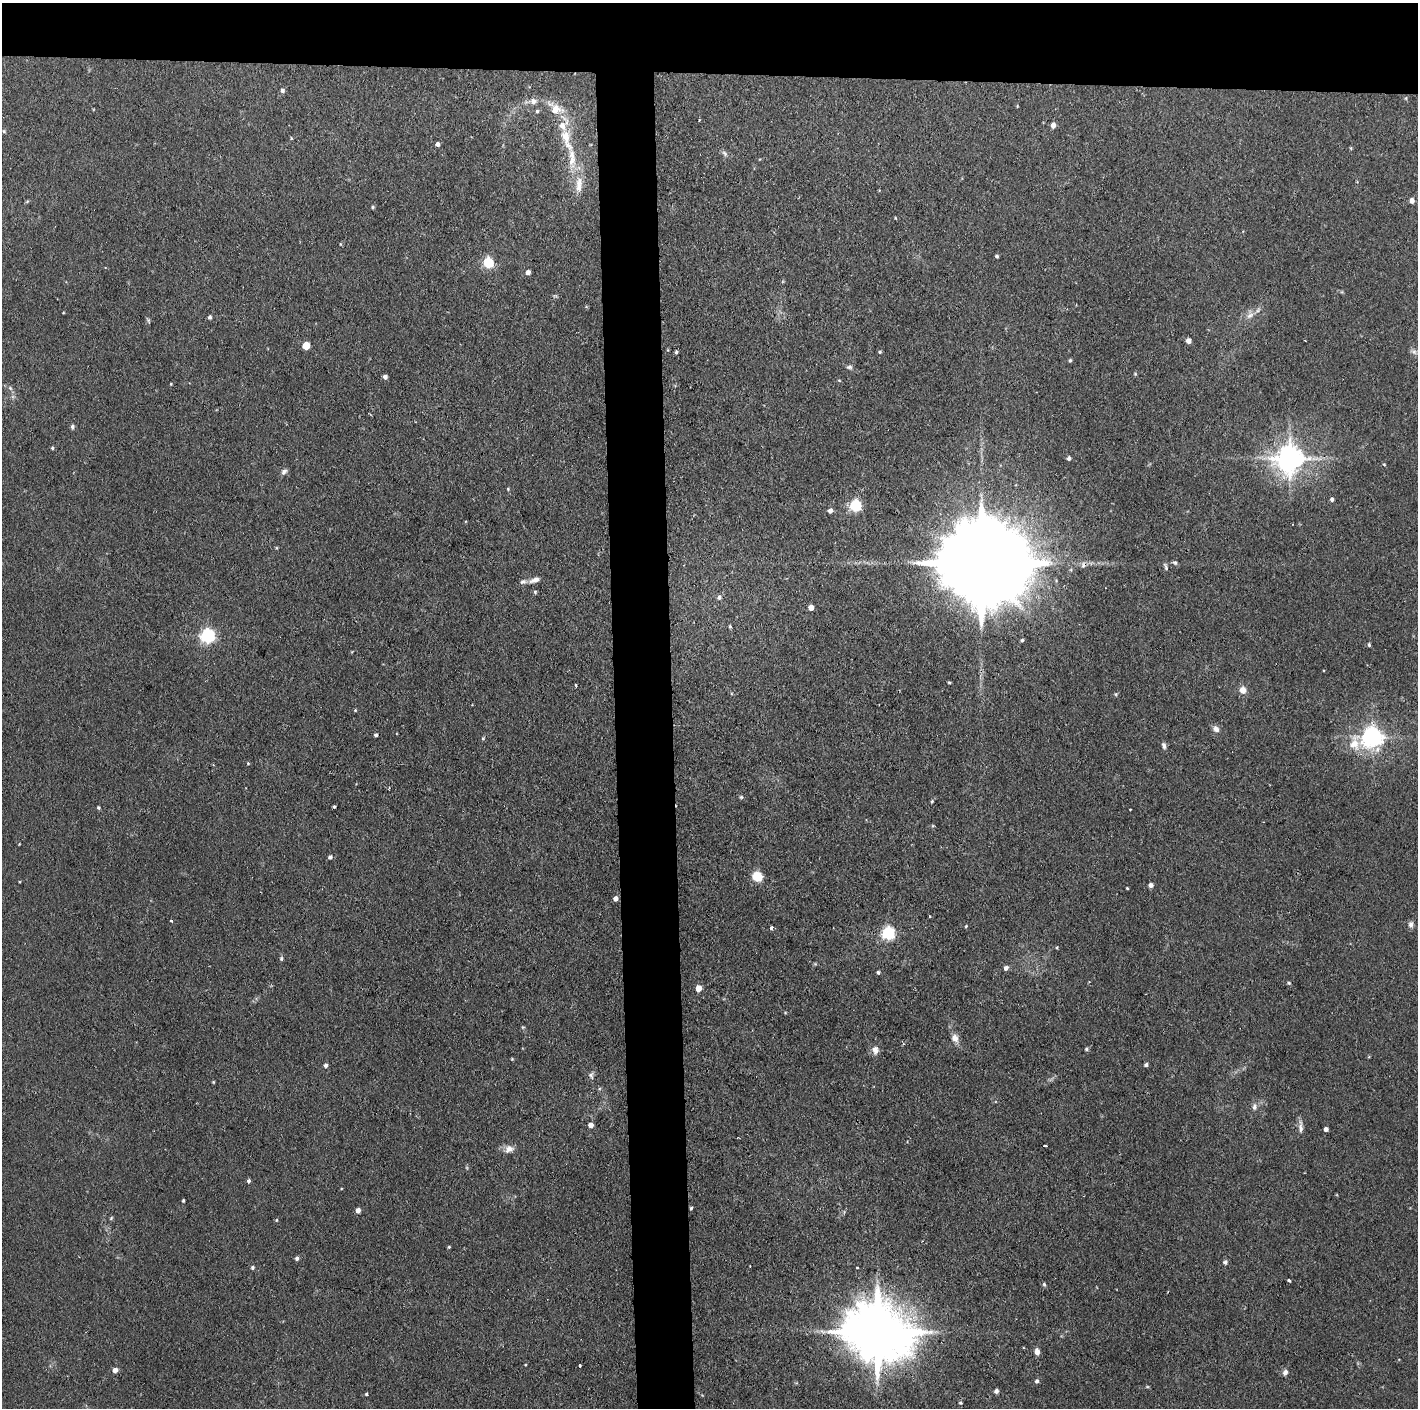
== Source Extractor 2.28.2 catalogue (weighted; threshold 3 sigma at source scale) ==
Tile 2 of 3 x 3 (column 2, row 1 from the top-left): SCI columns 1418-2833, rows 2814-4219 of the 4250 x 4220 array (HDU 1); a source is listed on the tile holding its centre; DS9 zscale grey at full resolution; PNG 1420 x 1410 px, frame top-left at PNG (2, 3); no overlay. Shown black and unused: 9% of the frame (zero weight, under 2 of 3 exposures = <1% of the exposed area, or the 3 px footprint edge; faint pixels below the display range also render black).
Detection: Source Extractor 2.28.2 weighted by HDU 2 'WHT'; one run over the whole footprint, this tile lists its part. Background 0.0464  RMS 0.0053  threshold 0.0237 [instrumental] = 3 sigma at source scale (4.5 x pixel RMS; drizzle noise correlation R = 1.50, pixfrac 1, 0.05/0.05 arcsec/px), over >= 5 px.
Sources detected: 131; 1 cosmic-ray / hot-pixel residue — not listed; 4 inside a brighter listed object's ellipse — not listed separately; the other 126 listed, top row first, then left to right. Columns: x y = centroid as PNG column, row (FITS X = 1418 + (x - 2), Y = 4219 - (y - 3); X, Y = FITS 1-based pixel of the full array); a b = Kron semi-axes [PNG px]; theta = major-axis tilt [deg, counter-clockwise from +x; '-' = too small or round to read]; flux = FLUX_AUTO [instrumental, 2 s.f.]
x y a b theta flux
282 91 5 5 - 1.4
1406 98 5 3 - 0.56
533 101 9 8 - 2.7
555 109 14 10 -35 10
537 111 5 5 - 0.8
699 120 4 2 - 0.42
1053 125 6 5 - 2.4
562 126 13 9 -67 5.7
4 131 5 4 - 0.66
291 138 5 3 - 0.43
437 144 4 4 - 2.1
1351 148 4 4 - 0.53
725 153 10 5 -45 1.5
572 157 35 10 -86 13
1412 200 5 5 - 3
27 201 6 4 3 0.61
373 207 5 4 - 0.74
895 218 4 3 - 0.44
340 244 5 3 - 0.43
997 256 4 3 - 0.94
488 262 6 5 - 43
528 272 4 4 - 2.7
1250 315 12 7 32 3.3
210 317 5 4 - 1.1
1189 341 4 4 - 3.7
306 346 5 5 - 15
1414 351 9 6 -48 1.6
676 352 4 4 - 0.83
880 352 4 4 - 0.62
1070 360 5 4 - 0.74
849 367 8 5 0 1.2
1135 374 5 4 - 0.61
385 377 4 4 - 2.6
171 384 4 3 - 0.38
10 388 7 4 -45 1.2
72 427 6 5 - 1.3
52 448 4 4 - 0.79
1069 458 5 4 - 1.1
1290 458 8 8 - 770
1384 464 5 3 - 0.46
284 472 9 6 49 1.8
508 489 4 3 - 0.5
1332 499 5 4 - 1.4
855 505 6 5 - 67
830 511 5 5 - 2.5
983 563 36 19 -3 17000
1175 563 6 5 - 1
1166 567 11 4 -66 1.1
535 580 14 6 20 2.9
535 592 5 5 - 0.71
719 597 7 6 - 1.6
811 607 4 4 - 5.6
730 626 5 4 - 0.66
207 636 6 6 - 130
1022 640 4 4 - 0.78
1369 645 4 3 - 0.86
949 682 5 3 - 0.55
576 685 3 2 - 0.61
1243 690 7 6 - 4.5
355 710 4 3 - 0.49
1216 729 9 7 -44 2.4
376 735 4 3 - 1
1372 737 9 7 20 370
483 738 5 3 - 0.49
1164 746 9 5 -77 1.5
248 763 4 4 - 0.47
741 797 5 5 - 0.79
932 801 5 3 - 0.68
334 807 3 3 - 2
98 808 4 4 - 0.79
1130 810 3 2 - 0.39
933 826 5 4 - 0.6
330 857 5 5 - 1.3
757 876 8 8 - 12
1151 885 5 5 - 1.9
1127 888 3 3 - 0.49
615 899 4 4 - 2.9
171 921 3 3 - 0.55
1411 925 8 6 65 1.9
966 926 4 3 - 0.47
771 928 3 3 - 8
888 933 6 6 - 95
1057 947 4 3 - 0.49
281 958 6 5 - 0.86
1006 968 6 5 - 1.7
878 972 5 4 - 0.9
1289 983 5 5 - 0.68
698 988 5 4 - 6.7
955 1038 10 8 -66 3.4
1087 1049 5 4 - 0.91
875 1050 10 8 -85 3.3
512 1059 4 4 - 0.46
325 1065 5 4 - 1.2
1146 1065 5 4 - 1.2
591 1075 9 6 -80 1.5
213 1082 4 4 - 0.49
1254 1107 9 6 87 1.9
591 1125 5 4 - 3.2
1300 1127 17 6 -89 2.8
1326 1129 4 4 - 2.4
1045 1146 4 2 - 1.3
509 1149 12 9 18 3.6
248 1181 5 4 - 1.2
183 1201 3 3 - 0.72
691 1208 4 3 - 0.71
358 1210 5 5 - 2.3
111 1218 6 3 46 0.59
276 1220 4 4 - 0.6
449 1247 4 3 - 0.58
297 1258 5 5 - 1.2
1225 1262 6 5 - 1.4
252 1267 5 4 - 1
857 1268 3 2 - 0.58
1289 1280 4 3 - 2.4
1044 1285 6 4 -69 0.79
877 1332 20 15 -11 4400
1037 1352 6 4 -77 3.7
525 1365 4 2 - 0.4
580 1365 3 2 - 0.99
115 1370 4 4 - 4.3
1285 1372 8 6 65 1.8
1037 1381 5 4 - 1.4
1147 1387 5 3 - 0.48
996 1391 5 5 - 1.6
366 1394 4 4 - 0.62
960 1403 5 4 - 0.68
Overlapping masked pixels (flux is a lower limit): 1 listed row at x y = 983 563